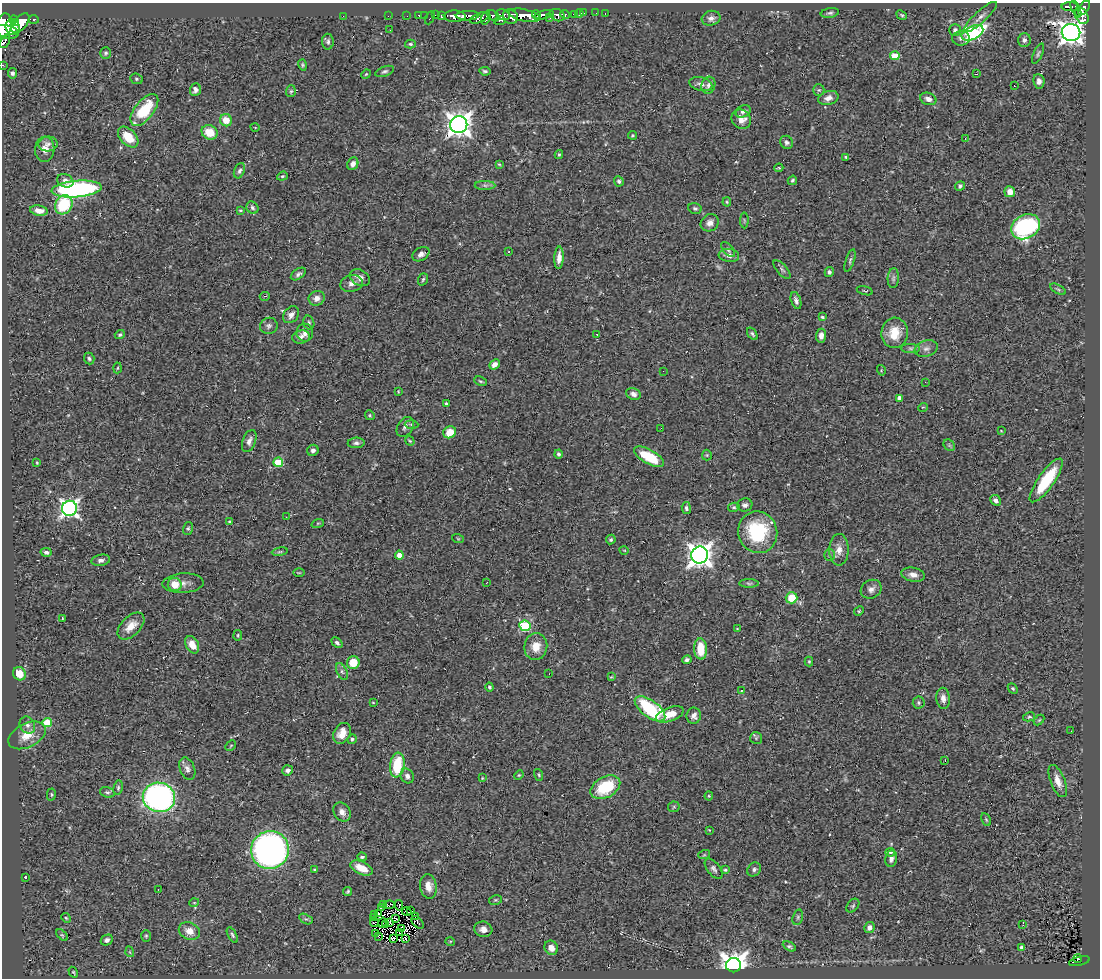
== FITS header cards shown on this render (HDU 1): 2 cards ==
NAXIS1  =                 1098
NAXIS2  =                  976

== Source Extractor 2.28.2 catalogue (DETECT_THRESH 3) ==
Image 1098 x 976 px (HDU 1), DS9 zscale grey, 1 PNG px = 1 image px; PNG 1102 x 980 px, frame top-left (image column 1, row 976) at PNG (2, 3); each listed source drawn as its Kron ellipse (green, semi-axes under 4 px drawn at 4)
Background 0.453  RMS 0.042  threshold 0.127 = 3 sigma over >= 5 px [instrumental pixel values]
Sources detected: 314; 5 with non-positive FLUX_AUTO (blend fragments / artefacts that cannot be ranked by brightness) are neither listed nor drawn; the other 309 listed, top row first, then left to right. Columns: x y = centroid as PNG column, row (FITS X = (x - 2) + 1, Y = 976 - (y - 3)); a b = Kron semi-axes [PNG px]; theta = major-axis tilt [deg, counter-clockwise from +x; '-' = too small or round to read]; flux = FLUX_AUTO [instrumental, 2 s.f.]
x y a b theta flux
1070 7 8 4 0 100
1084 8 8 4 54 220
1076 9 9 3 -65 90
579 13 4 3 - 13
584 13 3 2 - 3.2
596 13 2 2 - 1.9
605 13 3 2 - 3
830 13 9 4 10 6.1
574 14 4 3 - 22
419 15 3 3 - 9.5
425 15 2 2 - 3.6
436 15 3 2 - 5.2
503 15 7 5 -19 150
524 15 16 6 -12 670
537 15 5 3 - 120
544 15 10 4 11 250
557 15 8 6 -20 120
565 15 4 3 - 40
902 15 6 4 -39 3.9
343 16 2 2 - 35
388 16 2 2 - 2.2
407 16 2 2 - 4.6
441 16 4 2 - 17
455 16 11 6 -2 410
467 16 12 4 2 340
493 16 7 4 -37 140
1082 16 9 6 -61 250
510 17 8 7 - 320
980 17 21 5 42 17
430 18 7 3 64 30
480 18 10 4 24 190
486 18 7 3 73 170
550 18 3 2 - 22
711 18 9 7 16 14
34 19 5 3 - 37
13 20 4 3 - 49
500 21 6 3 12 81
16 23 4 2 - 120
20 23 12 6 49 700
4 25 12 7 81 970
13 27 8 7 - 560
390 30 2 2 - 1.3
955 30 6 6 - 7
5 32 14 7 -6 890
1071 32 9 8 - 2600
972 33 11 6 26 390
961 38 9 7 -2 11
1024 40 7 6 - 9.1
5 41 7 3 63 55
328 42 8 6 89 7.3
410 44 5 4 - 4.5
105 53 6 5 - 6.4
1038 54 11 4 66 5.8
895 56 5 4 - 86
3 65 3 2 - 5.7
302 65 5 4 - 4.3
385 71 10 5 20 6.5
485 71 5 3 - 5.1
12 73 5 4 - 6.1
366 74 5 4 - 2.9
976 74 2 2 - 2.5
136 79 6 5 - 4.2
1039 81 7 5 -82 11
701 84 12 6 -13 15
708 85 8 6 73 10
1014 86 2 2 - 2.4
195 90 6 5 - 10
819 90 6 5 - 4.8
291 91 6 5 - 4.6
828 98 10 7 16 18
928 99 8 6 -21 16
144 110 19 9 52 120
743 111 8 5 28 9.7
741 119 10 9 - 25
226 120 6 6 - 43
459 125 8 8 - 2600
255 127 4 3 - 1.8
210 132 8 7 - 56
632 135 4 4 - 3.5
128 137 12 7 -46 60
965 139 3 2 - 1.5
787 142 7 6 - 8.6
48 144 9 7 3 11
45 149 12 9 85 24
559 154 4 3 - 4.3
846 157 4 3 - 3.4
353 164 6 5 - 16
499 164 4 3 - 2.7
779 168 4 3 - 2.8
239 171 8 5 66 7.4
282 176 5 4 - 4.6
792 180 5 3 - 4.4
65 181 8 6 -24 15
619 181 5 4 - 6
485 185 10 4 0 8.9
960 186 5 4 - 6.4
77 189 25 8 5 560
1010 192 5 5 - 20
727 202 4 4 - 3.2
64 205 10 8 60 130
252 208 6 5 - 6.6
695 208 7 5 -15 5.6
39 211 9 5 -10 24
240 211 4 3 - 4.6
744 220 8 4 -89 4.3
710 223 9 8 - 15
1026 227 15 11 27 420
728 249 9 4 -50 6
509 251 3 3 - 4.2
421 254 9 6 29 12
729 255 10 6 -6 14
559 258 11 4 87 20
850 261 12 4 72 7.2
782 270 11 5 -48 7.4
829 272 5 4 - 6.3
298 274 8 5 35 7.4
360 278 11 7 -29 18
893 278 10 5 85 9
423 279 6 4 71 5
352 284 11 8 11 15
1058 289 9 3 -29 4.3
865 291 8 2 -15 2.3
265 296 5 3 - 3.2
317 298 8 7 - 17
796 301 9 5 -72 10
291 315 9 7 49 13
822 317 3 3 - 3.6
309 323 7 5 -73 5.8
269 326 9 8 - 8.8
305 333 9 8 - 13
895 333 15 13 85 60
597 334 2 2 - 1.5
752 334 7 4 -54 5.6
120 335 5 4 - 4.4
821 336 7 5 85 16
301 337 9 6 9 11
911 348 9 4 0 8.3
926 349 12 8 17 14
89 359 6 5 - 5.9
494 364 6 4 42 15
118 368 5 3 - 2.9
881 370 5 3 - 2.9
663 371 2 2 - 1.7
480 381 6 3 -26 4.1
925 382 2 2 - 1.8
398 391 3 2 - 1.9
633 394 7 5 -22 11
900 398 4 4 - 23
446 404 4 3 - 6.6
923 407 5 3 - 2.2
370 415 5 4 - 3.5
411 425 7 3 -2 4.1
405 427 11 7 57 11
661 428 3 2 - 3
1001 431 3 3 - 1.9
450 432 7 6 - 43
249 441 11 6 69 13
410 441 5 3 - 3.3
356 443 8 5 3 7.7
949 445 6 5 - 5.5
313 450 6 5 - 9.5
559 454 4 4 - 7.2
707 455 5 5 - 3.5
649 457 17 7 -29 110
278 462 5 4 - 120
37 463 3 3 - 2.5
1046 480 26 8 55 130
996 500 6 5 - 12
745 505 7 6 - 9
734 507 6 4 10 4.8
69 508 7 7 - 1100
686 508 6 4 -82 6
286 517 2 2 - 1.6
230 522 4 4 - 5.4
318 523 6 4 18 3.9
188 528 6 5 - 5
758 532 21 19 -72 200
458 539 6 3 -20 2.9
611 539 5 4 - 4.6
624 550 5 3 - 2.1
839 550 16 9 89 24
46 552 5 4 - 7.5
280 552 8 4 9 4.8
399 555 4 4 - 26
700 555 8 8 - 2400
829 555 6 5 - 5.7
101 560 9 5 10 9.4
299 573 6 4 1 3.7
913 575 12 7 -10 17
183 583 21 10 3 24
487 583 4 2 - 7
749 583 10 4 0 5.7
175 584 7 6 - 45
871 589 11 9 30 15
791 598 6 5 - 67
859 611 5 4 - 3.3
62 618 3 2 - 4.1
131 626 16 9 44 37
525 626 6 5 - 240
737 629 2 2 - 2.1
238 635 5 3 - 2.8
337 643 6 4 -40 7.1
192 645 9 6 -62 32
536 647 13 11 84 40
700 649 10 6 -87 70
687 660 5 4 - 6.3
809 661 5 4 - 3.6
353 663 6 6 - 46
342 672 9 5 -63 8
19 674 7 6 - 42
549 674 2 2 - 7.4
611 677 4 2 - 2.2
489 687 4 4 - 4.3
1013 688 6 4 -48 4.3
741 691 3 3 - 2.5
943 698 10 6 -85 16
373 702 4 2 - 1.7
919 703 6 6 - 5.2
650 709 18 8 -37 240
670 714 15 7 19 42
694 716 8 7 - 14
1029 717 6 4 10 4.3
1039 720 6 4 45 3.4
47 722 5 4 - 89
27 725 9 7 -61 13
1071 731 3 2 - 2.5
342 733 11 8 61 29
27 735 20 12 27 48
756 738 6 6 - 5
352 739 5 4 - 4.8
231 746 6 3 44 2.7
945 760 3 2 - 2.3
397 765 12 7 83 110
187 769 12 7 -69 13
288 770 5 5 - 10
519 775 5 4 - 3.2
539 775 6 4 -73 3.7
407 776 8 6 -55 11
482 778 3 3 - 2
1058 781 17 7 -69 27
605 787 16 10 29 130
118 788 7 4 81 5.2
107 792 7 5 -18 5.5
51 795 6 4 -88 4.1
709 796 4 4 - 3.1
159 797 16 14 -10 800
674 807 6 5 - 4.6
342 812 10 8 -56 16
986 819 7 3 -63 3.5
709 830 3 2 - 2.1
270 850 19 18 - 1100
890 852 5 4 - 5.8
704 855 6 4 18 3
362 857 5 4 - 5.8
891 859 8 6 80 12
362 868 12 6 -25 50
714 869 12 6 -52 9.9
754 869 7 6 - 7.6
315 870 3 3 - 5.1
725 870 4 3 - 3.3
25 877 3 3 - 4.7
428 886 12 8 -82 27
158 890 2 2 - 2.5
348 891 5 3 - 4.1
495 900 6 4 11 3.9
194 903 5 3 - 2.4
383 905 4 2 - 3.1
389 905 5 4 - 3.6
399 905 5 2 - 0.68
853 906 8 5 49 5.1
381 908 3 3 - 2
411 911 3 2 - 1.3
407 912 5 2 - 0.96
378 913 3 2 - 1.9
375 914 3 2 - 3.8
416 916 4 3 - 4.4
798 917 8 5 73 5.4
66 918 5 4 - 3.7
373 918 3 2 - 2.7
306 919 7 4 -29 5.9
395 919 3 2 - 1.6
382 922 5 2 - 4.7
417 922 7 4 -48 9.4
374 923 4 2 - 2.8
390 923 3 2 - 0.88
386 925 3 3 - 2.9
1023 925 3 2 - 9.2
869 927 5 5 - 14
402 929 3 2 - 3.1
483 929 9 7 -16 17
189 931 11 8 -23 28
376 933 3 2 - 2.7
399 933 2 2 - 2
62 935 7 4 -44 4.5
232 935 8 4 -61 5.8
146 936 6 5 - 4
379 937 3 2 - 5.4
393 938 4 2 - 1.3
405 938 3 2 - 2
107 940 6 5 - 9.8
450 941 5 3 - 2.4
789 946 7 4 -28 5.5
1021 947 4 3 - 6.1
551 948 7 6 - 20
130 952 5 3 - 2.5
1078 959 4 3 - 22
1079 961 11 3 13 38
734 965 7 7 - 3300
73 972 6 4 -60 3
At the frame edge (FLAGS 8, measured only in part): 2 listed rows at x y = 5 32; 3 65
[5 non-positive-flux detections neither listed nor drawn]